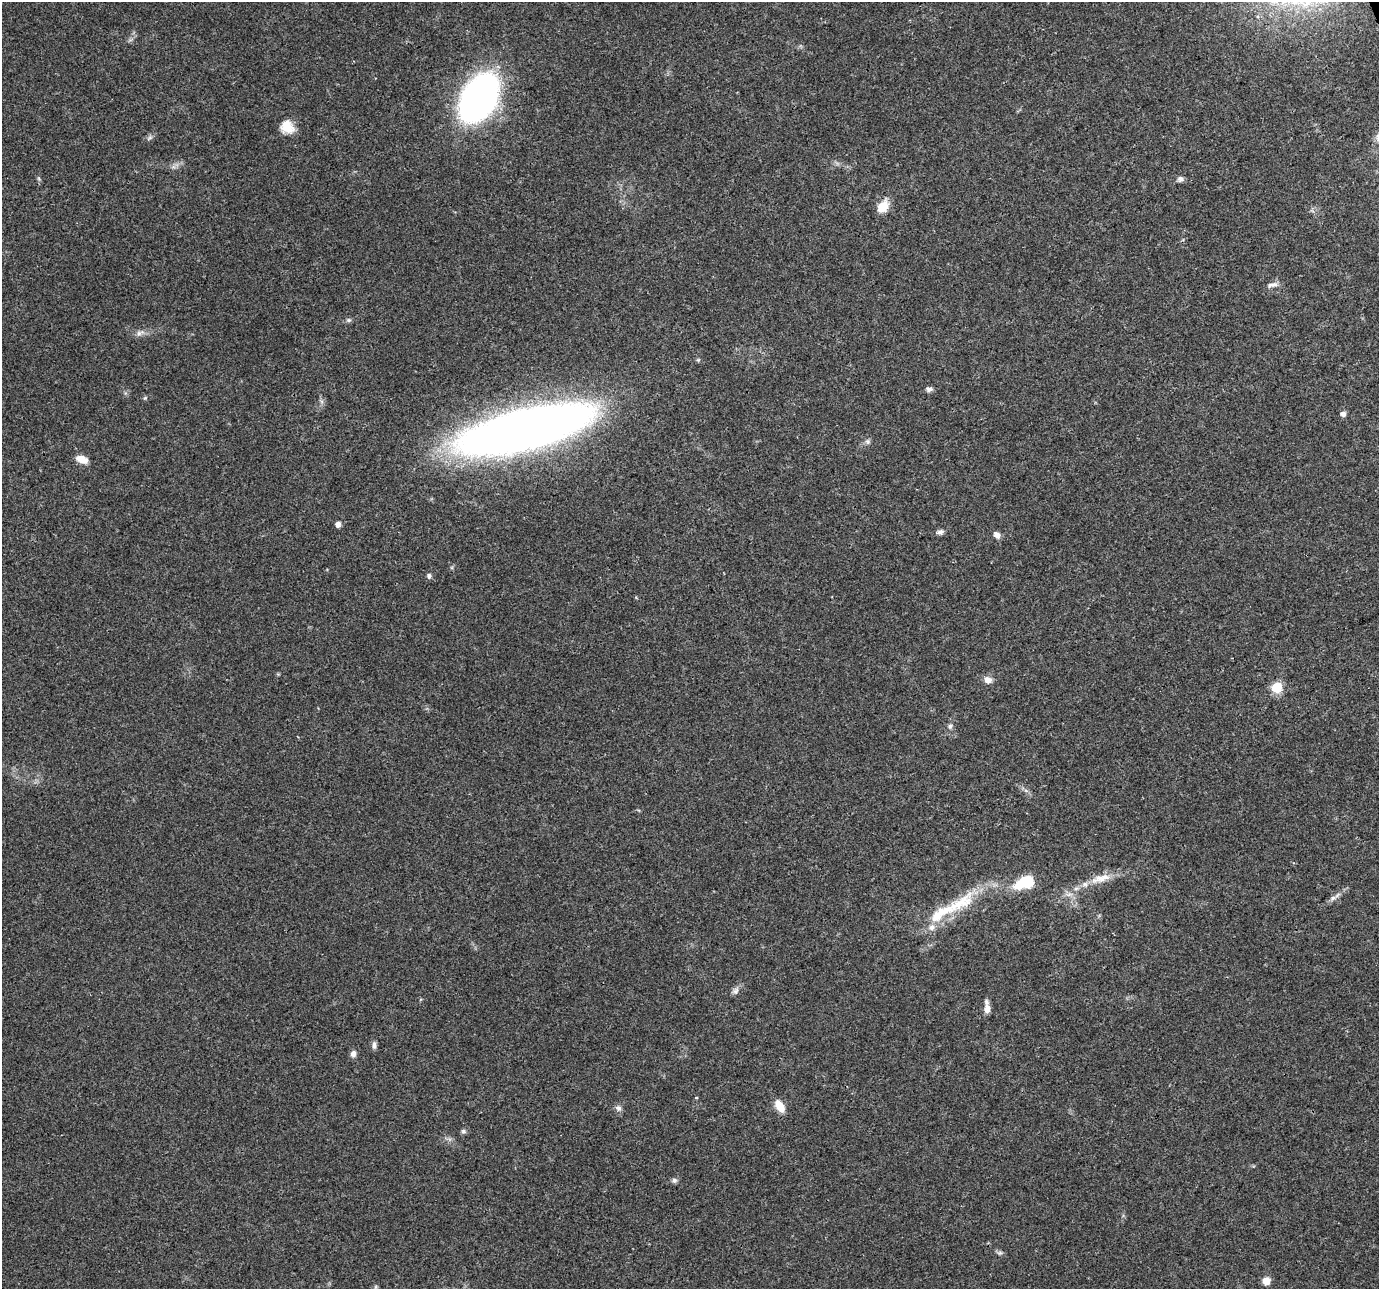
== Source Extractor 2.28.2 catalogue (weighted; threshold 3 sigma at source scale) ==
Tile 10 of 4 x 4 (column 2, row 3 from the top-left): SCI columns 1378-2754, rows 1364-2650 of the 5511 x 5353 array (HDU 1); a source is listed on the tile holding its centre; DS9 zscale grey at full resolution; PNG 1381 x 1291 px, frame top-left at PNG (2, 2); no overlay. Shown black and unused: <1% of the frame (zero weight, under 3 of 4 exposures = <1% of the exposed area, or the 3 px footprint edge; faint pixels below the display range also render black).
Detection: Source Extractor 2.28.2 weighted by HDU 2 'WHT'; one run over the whole footprint, this tile lists its part. Background 0.0514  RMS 0.0037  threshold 0.0168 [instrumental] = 3 sigma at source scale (4.5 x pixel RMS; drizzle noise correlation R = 1.50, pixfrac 1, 0.0396/0.0396 arcsec/px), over >= 5 px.
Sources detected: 40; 4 inside a brighter listed object's ellipse — not listed separately; the other 36 listed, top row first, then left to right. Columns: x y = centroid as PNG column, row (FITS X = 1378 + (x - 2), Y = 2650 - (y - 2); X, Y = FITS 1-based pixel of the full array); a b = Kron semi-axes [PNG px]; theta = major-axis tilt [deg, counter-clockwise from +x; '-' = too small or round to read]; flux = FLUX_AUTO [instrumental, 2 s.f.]
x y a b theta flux
478 98 32 21 61 210
287 127 17 14 -45 5.6
1180 179 8 7 - 1.3
883 206 17 11 56 5.1
1274 285 13 6 15 1.8
349 320 6 5 - 0.74
139 333 7 6 - 1.2
929 389 9 6 -10 1.2
145 398 6 4 44 0.5
1343 414 6 6 - 1.3
525 429 86 24 14 580
868 441 7 7 - 1
82 459 14 8 -23 3.8
338 524 6 6 - 1.4
940 532 8 6 7 1.2
997 535 8 6 -51 1.9
429 576 7 6 - 0.87
636 598 4 3 - 0.44
988 680 10 9 - 2.4
1276 688 7 6 - 18
950 726 7 6 - 0.87
1100 878 33 10 16 6.9
1025 883 20 12 18 16
1333 898 7 6 - 1.2
958 904 62 18 31 21
735 991 8 8 - 1.3
987 1009 11 7 87 2.9
374 1045 11 5 90 1.2
353 1054 8 7 - 1.7
696 1097 4 3 - 0.39
779 1106 15 8 -58 5
618 1108 9 8 - 1.4
463 1131 7 5 -15 0.8
674 1180 7 7 - 0.95
1000 1253 7 5 19 0.8
1266 1281 9 8 - 3